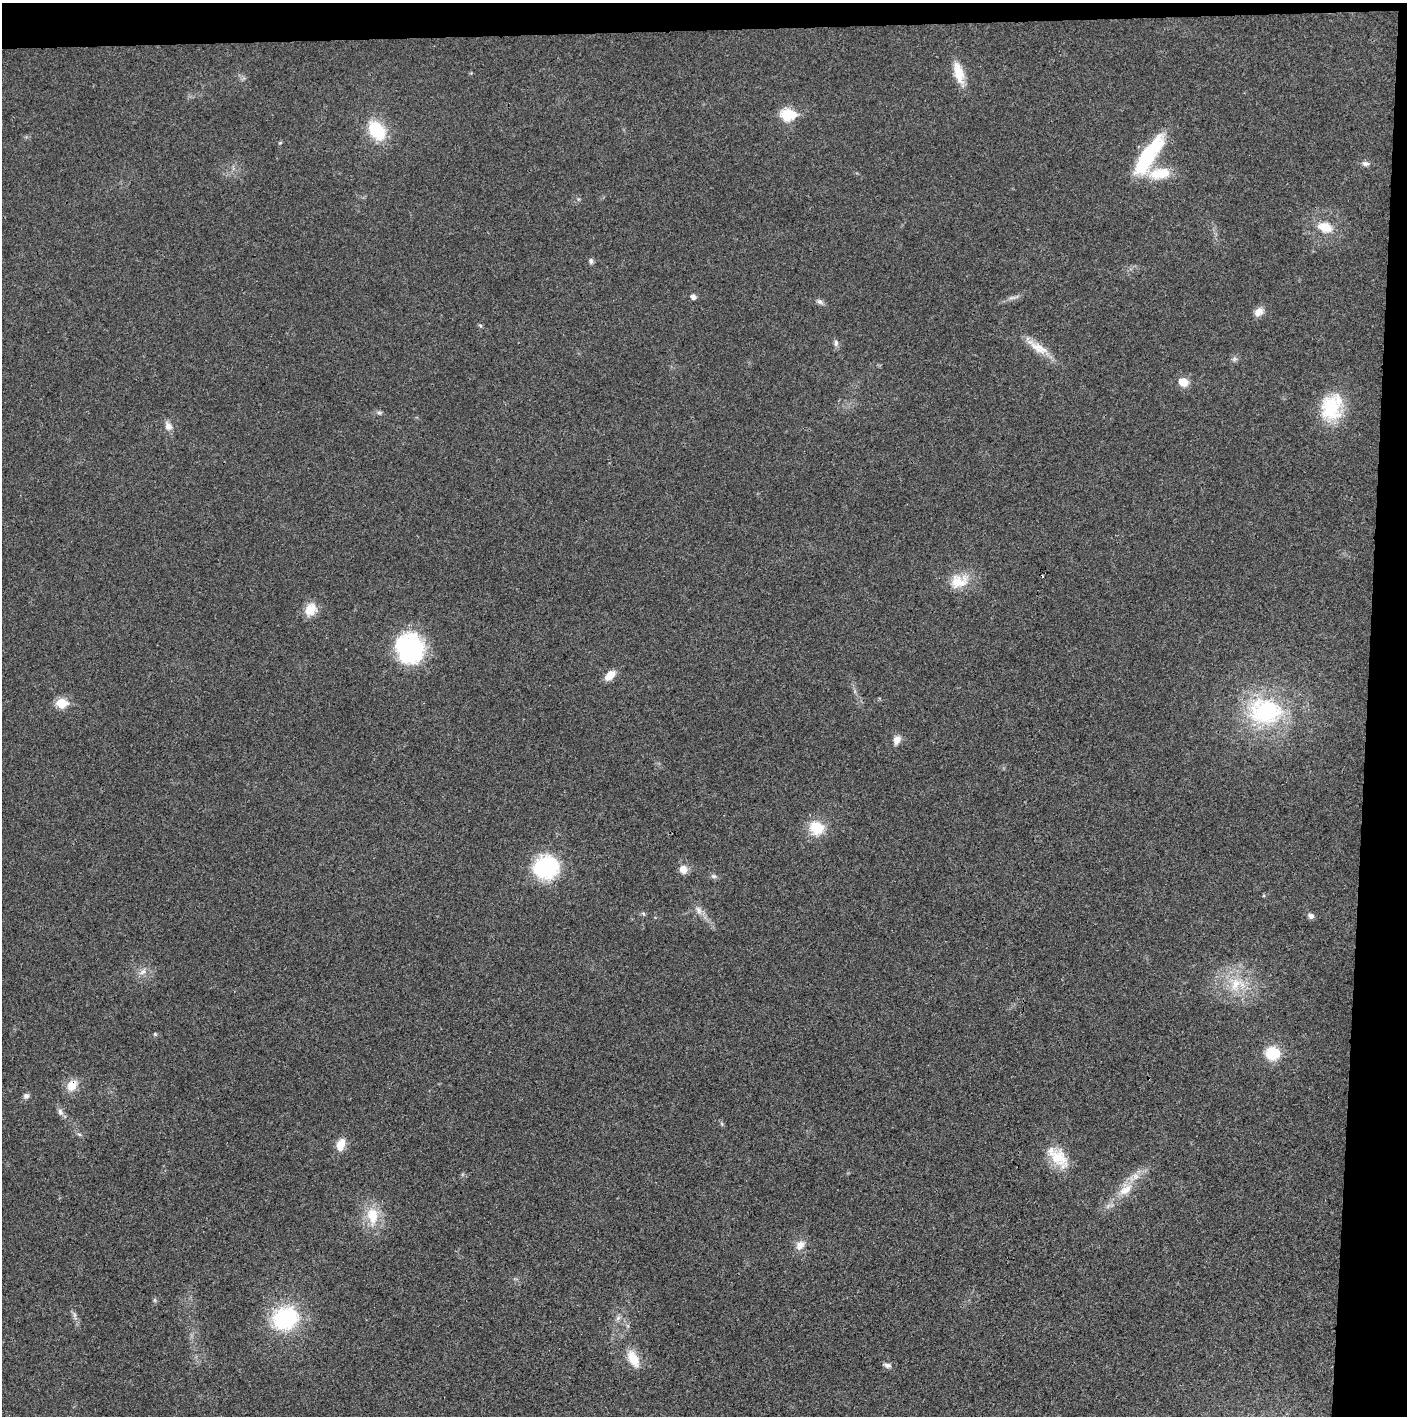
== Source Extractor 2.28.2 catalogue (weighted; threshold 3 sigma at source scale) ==
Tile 3 of 3 x 3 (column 3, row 1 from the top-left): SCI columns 2816-4220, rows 2830-4243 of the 4221 x 4243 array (HDU 1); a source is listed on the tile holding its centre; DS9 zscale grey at full resolution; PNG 1409 x 1418 px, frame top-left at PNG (2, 3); no overlay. Shown black and unused: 5% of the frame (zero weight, under 3 of 4 exposures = <1% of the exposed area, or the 3 px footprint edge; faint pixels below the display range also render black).
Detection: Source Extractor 2.28.2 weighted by HDU 2 'WHT'; one run over the whole footprint, this tile lists its part. Background 0.0193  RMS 0.005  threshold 0.0225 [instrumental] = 3 sigma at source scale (4.5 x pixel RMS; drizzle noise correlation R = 1.50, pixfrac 1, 0.05/0.05 arcsec/px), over >= 5 px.
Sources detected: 57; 2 too faint to see at this stretch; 1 cosmic-ray / hot-pixel residue — not listed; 1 inside a brighter listed object's ellipse — not listed separately; the other 53 listed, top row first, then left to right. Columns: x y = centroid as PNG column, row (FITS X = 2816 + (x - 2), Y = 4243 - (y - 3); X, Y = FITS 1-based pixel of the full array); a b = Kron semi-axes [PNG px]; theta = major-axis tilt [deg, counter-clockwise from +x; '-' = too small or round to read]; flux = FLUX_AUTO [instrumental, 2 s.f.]
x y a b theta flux
959 73 31 11 -74 10
787 114 7 6 - 46
376 130 19 13 -55 26
280 143 6 3 19 0.49
1149 155 53 15 57 37
1365 163 10 7 -7 2
1159 173 29 14 8 15
1325 227 18 12 -19 9.8
591 261 8 6 -74 1.3
693 297 5 5 - 2.5
820 302 10 6 -27 1.7
1259 312 14 10 41 3.6
480 325 6 4 -20 0.66
836 343 10 6 85 1.6
1037 347 36 11 -32 9.2
1234 359 8 6 20 1.3
1183 382 9 8 - 7.2
1332 407 35 26 73 26
379 413 7 5 -66 1
168 426 13 9 -62 3.3
959 581 27 18 17 12
310 609 16 13 55 8.1
410 648 32 30 -58 55
610 675 12 7 41 6.8
61 703 6 5 - 27
1265 711 48 35 -5 61
897 740 10 8 68 3.8
816 828 15 13 -29 16
546 867 27 24 16 42
683 869 11 9 -57 4.3
714 876 8 6 -2 1.4
699 910 13 8 -69 3.1
643 914 6 5 - 0.93
1311 916 8 6 -19 1.8
143 971 13 8 33 3.2
1236 984 23 14 46 13
155 1034 4 4 - 0.56
1272 1053 13 12 - 17
72 1085 13 10 54 8
26 1096 7 6 - 1.7
60 1112 10 7 -71 2
722 1124 7 4 -71 0.75
79 1134 6 4 -19 0.8
341 1144 14 9 73 7.2
1058 1157 35 18 -47 15
1125 1189 23 15 43 10
372 1216 25 15 -84 15
800 1245 14 10 45 4.6
74 1315 9 4 -82 1.3
285 1318 25 21 27 51
618 1318 7 6 - 1.6
633 1359 22 11 -64 9.7
887 1365 11 6 -16 1.8
Overlapping masked pixels (flux is a lower limit): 1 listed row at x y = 72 1085